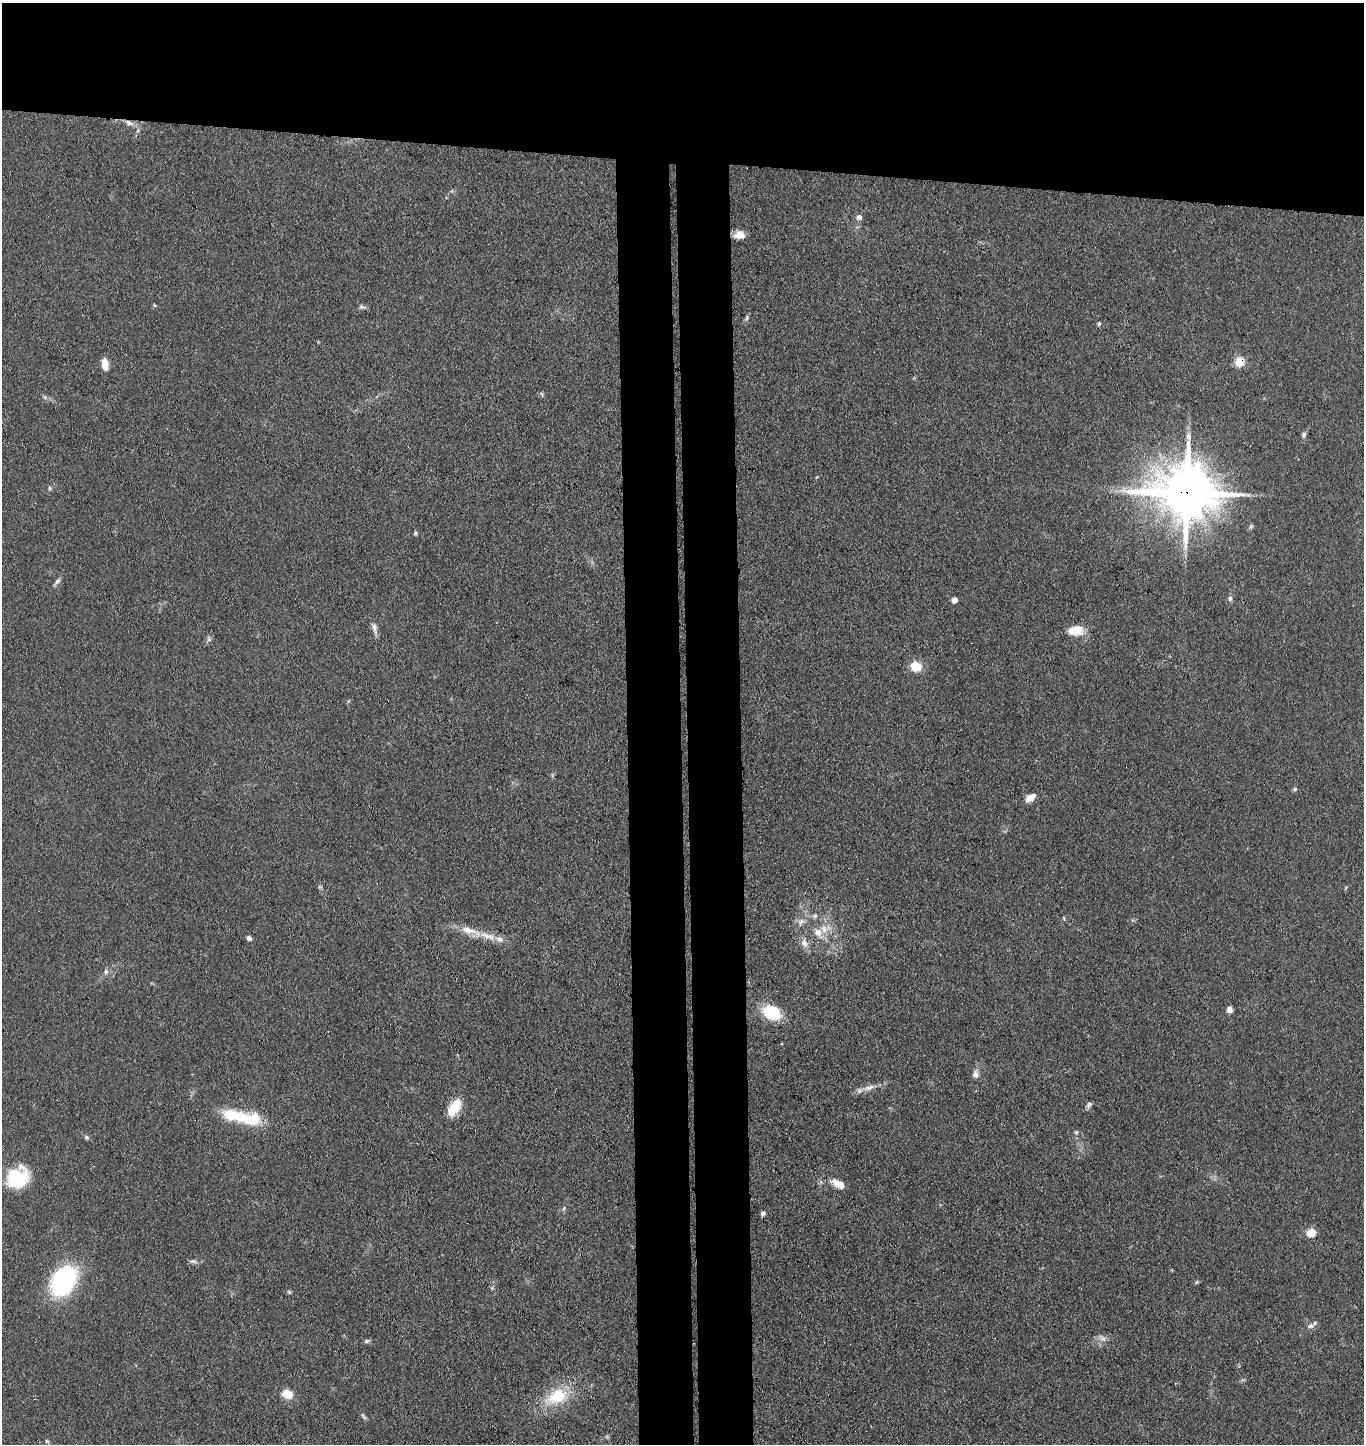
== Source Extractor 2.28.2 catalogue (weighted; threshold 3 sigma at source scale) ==
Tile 2 of 3 x 3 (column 2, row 1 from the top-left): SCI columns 1521-2882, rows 2887-4328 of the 4410 x 4332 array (HDU 1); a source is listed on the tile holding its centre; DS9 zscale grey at full resolution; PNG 1366 x 1446 px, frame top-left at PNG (2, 3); no overlay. Shown black and unused: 18% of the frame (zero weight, under 3 of 4 exposures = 5% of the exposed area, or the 3 px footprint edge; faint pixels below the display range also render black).
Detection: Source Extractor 2.28.2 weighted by HDU 2 'WHT'; one run over the whole footprint, this tile lists its part. Background 0.089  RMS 0.0074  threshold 0.0333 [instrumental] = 3 sigma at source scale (4.5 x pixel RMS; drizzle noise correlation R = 1.50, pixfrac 1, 0.05/0.05 arcsec/px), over >= 5 px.
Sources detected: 67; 7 inside a brighter listed object's ellipse — not listed separately; the other 60 listed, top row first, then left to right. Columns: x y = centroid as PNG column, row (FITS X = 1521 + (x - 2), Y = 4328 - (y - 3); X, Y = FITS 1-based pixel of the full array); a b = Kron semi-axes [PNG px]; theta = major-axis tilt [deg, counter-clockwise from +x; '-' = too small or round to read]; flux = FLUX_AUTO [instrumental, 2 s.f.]
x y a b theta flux
129 123 11 8 -19 3.9
138 130 6 4 72 1.3
859 217 6 6 - 3.5
739 235 12 8 3 7
154 305 5 4 - 0.8
362 307 9 5 -8 1.8
747 318 7 5 69 1.6
1099 324 5 4 - 1.5
1239 362 9 8 - 13
105 364 10 6 -86 9.1
542 394 8 2 -69 0.78
45 397 6 5 - 1.3
1304 435 8 6 74 1.9
1188 436 13 7 -84 4.3
49 488 6 4 -90 1.1
1186 493 19 16 -6 4700
1248 495 7 4 0 1.6
1251 526 6 5 - 1.3
415 533 5 5 - 1.1
57 581 10 5 47 2.2
1230 598 7 6 - 2.1
954 600 5 4 - 8.4
374 628 16 6 -73 3.7
1075 630 21 13 4 12
209 639 7 6 - 1.6
916 666 7 7 - 22
1295 789 5 5 - 1.4
1030 798 10 8 33 5.2
815 916 8 6 2 2
801 922 9 6 43 3.2
825 929 17 11 22 9.7
488 936 27 8 -16 11
249 938 6 5 - 2.5
804 943 12 8 -61 4.9
106 971 8 7 - 2.3
1229 1009 8 6 -79 3.4
772 1012 16 12 -26 34
975 1074 10 8 -87 3.3
869 1088 19 7 16 6.2
1089 1105 9 6 47 1.9
453 1109 19 12 48 14
249 1119 38 16 -9 31
1076 1132 6 5 - 1.2
86 1137 6 6 - 1.5
17 1178 25 20 16 35
838 1183 17 8 -31 7.8
564 1208 6 4 72 1.1
763 1213 4 4 - 3.1
1311 1233 9 8 - 11
193 1261 9 5 0 1.9
63 1281 33 23 62 91
492 1288 5 5 - 1.1
289 1292 6 4 -45 1
1310 1326 11 7 11 3.2
1102 1338 13 7 -31 3.8
366 1341 8 5 26 1.4
287 1394 13 10 -22 9.8
557 1397 29 17 26 30
363 1416 11 4 -50 1.6
47 1441 5 5 - 1.2
Overlapping masked pixels (flux is a lower limit): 3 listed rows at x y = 129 123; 1239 362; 1186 493